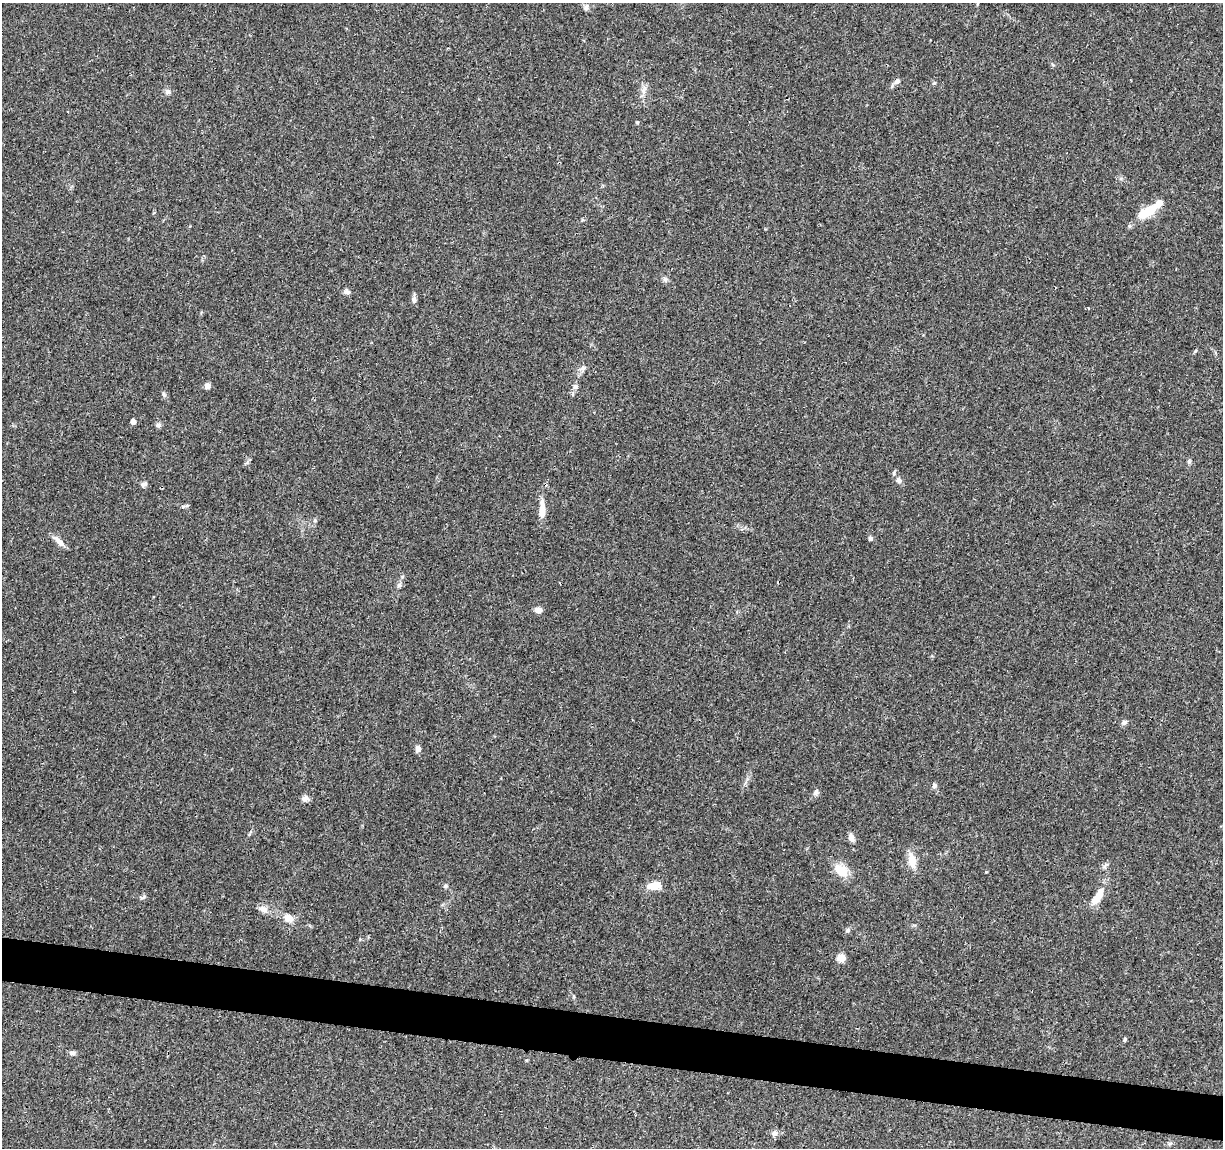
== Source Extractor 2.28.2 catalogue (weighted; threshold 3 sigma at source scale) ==
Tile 6 of 4 x 4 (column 2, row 2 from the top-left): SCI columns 1226-2446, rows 2525-3670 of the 4906 x 5106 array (HDU 1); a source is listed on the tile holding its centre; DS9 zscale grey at full resolution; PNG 1225 x 1150 px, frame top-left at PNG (2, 3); no overlay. Shown black and unused: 4% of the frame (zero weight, under 3 of 4 exposures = <1% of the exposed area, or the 3 px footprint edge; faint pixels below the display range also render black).
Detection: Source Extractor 2.28.2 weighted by HDU 2 'WHT'; one run over the whole footprint, this tile lists its part. Background 0.0368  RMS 0.0035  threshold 0.0156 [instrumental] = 3 sigma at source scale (4.5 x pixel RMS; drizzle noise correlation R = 1.50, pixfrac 1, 0.0396/0.0396 arcsec/px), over >= 5 px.
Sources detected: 47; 1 inside a brighter object's white glare — not listed; the other 46 listed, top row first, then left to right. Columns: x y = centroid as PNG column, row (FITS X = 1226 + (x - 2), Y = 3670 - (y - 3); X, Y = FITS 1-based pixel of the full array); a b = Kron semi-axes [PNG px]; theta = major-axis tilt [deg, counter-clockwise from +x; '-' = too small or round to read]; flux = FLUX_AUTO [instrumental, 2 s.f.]
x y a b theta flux
586 7 9 5 81 0.9
897 81 8 6 45 1.2
934 83 5 5 - 0.47
643 91 8 5 -89 1.1
168 92 7 6 - 1.2
637 122 4 4 - 0.49
1147 212 18 9 27 9.9
665 279 8 6 -73 0.89
347 291 8 6 -43 1
414 300 8 6 81 1.1
582 368 11 4 27 1
207 386 6 6 - 1.6
575 386 7 7 - 1
164 395 7 5 -54 0.64
133 421 4 4 - 1.9
158 425 8 6 0 0.8
1189 461 6 5 - 0.55
899 480 8 6 -75 1.1
144 484 9 6 16 0.87
187 505 6 4 19 0.58
542 510 22 7 88 4.2
315 520 6 4 46 0.49
870 538 5 4 - 0.87
59 541 18 7 -47 2.3
399 585 7 6 - 0.85
538 610 8 6 -3 2
1124 722 8 6 24 1
418 749 8 7 - 1.2
934 785 6 6 - 0.85
816 792 9 6 71 0.94
305 798 9 8 - 1.3
851 838 12 7 -63 1.4
912 860 19 9 -77 4.6
841 871 19 13 -44 5.6
986 872 3 3 - 0.31
446 886 5 5 - 0.52
654 886 14 8 7 5.1
1098 896 25 9 57 5.1
142 897 10 4 23 0.59
264 909 12 9 -34 1.9
288 918 9 8 - 3.1
848 930 7 5 32 0.73
841 958 9 7 5 3
1125 1039 4 4 - 0.6
72 1053 9 5 -7 0.9
775 1133 8 7 - 1.2